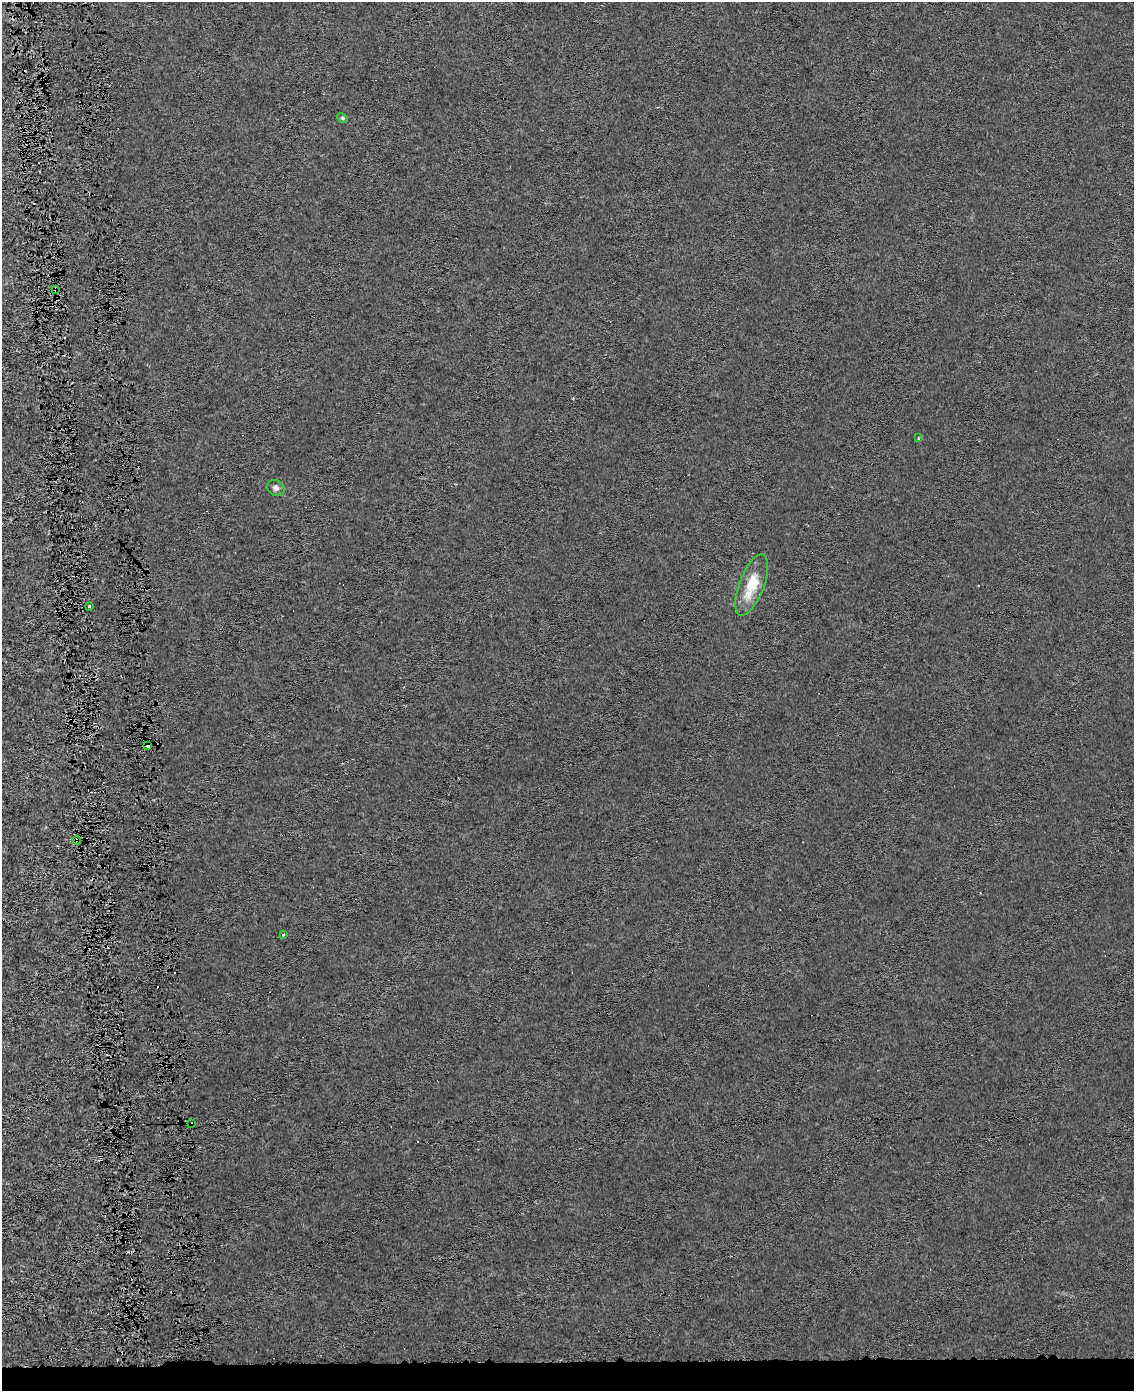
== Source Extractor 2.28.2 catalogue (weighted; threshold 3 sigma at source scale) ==
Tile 11 of 4 x 3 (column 3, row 3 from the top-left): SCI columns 2291-3422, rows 44-1432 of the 4580 x 4213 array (HDU 1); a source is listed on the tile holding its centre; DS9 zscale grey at full resolution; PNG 1136 x 1393 px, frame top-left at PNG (2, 2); each listed source drawn as its Kron ellipse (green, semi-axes under 4 px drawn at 4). Shown black and unused: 3% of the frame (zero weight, under 4 of 8 exposures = <1% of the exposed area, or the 3 px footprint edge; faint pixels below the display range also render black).
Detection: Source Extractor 2.28.2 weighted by HDU 2 'WHT'; one run over the whole footprint, this tile lists its part. Background 6.73e-05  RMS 0.0013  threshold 0.00551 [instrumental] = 3 sigma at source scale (4.09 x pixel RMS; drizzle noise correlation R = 1.36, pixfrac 0.8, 0.0396/0.0396 arcsec/px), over >= 5 px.
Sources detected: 18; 8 cosmic-ray / hot-pixel residue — neither listed nor drawn; the other 10 listed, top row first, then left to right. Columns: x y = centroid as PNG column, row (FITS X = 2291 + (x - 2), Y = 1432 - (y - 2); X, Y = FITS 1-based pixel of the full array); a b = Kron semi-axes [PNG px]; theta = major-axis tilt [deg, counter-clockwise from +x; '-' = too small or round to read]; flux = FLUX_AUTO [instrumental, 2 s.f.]
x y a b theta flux
343 118 6 4 -27 0.17
55 289 3 3 - 0.24
918 438 3 3 - 0.24
276 488 9 7 -37 0.41
752 585 32 12 69 3.5
89 606 3 2 - 0.27
148 746 4 3 - 2.3
77 840 4 3 - 0.16
283 935 3 3 - 0.17
191 1124 3 2 - 0.21
Overlapping masked pixels (flux is a lower limit): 5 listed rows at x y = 55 289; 752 585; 148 746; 77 840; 191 1124